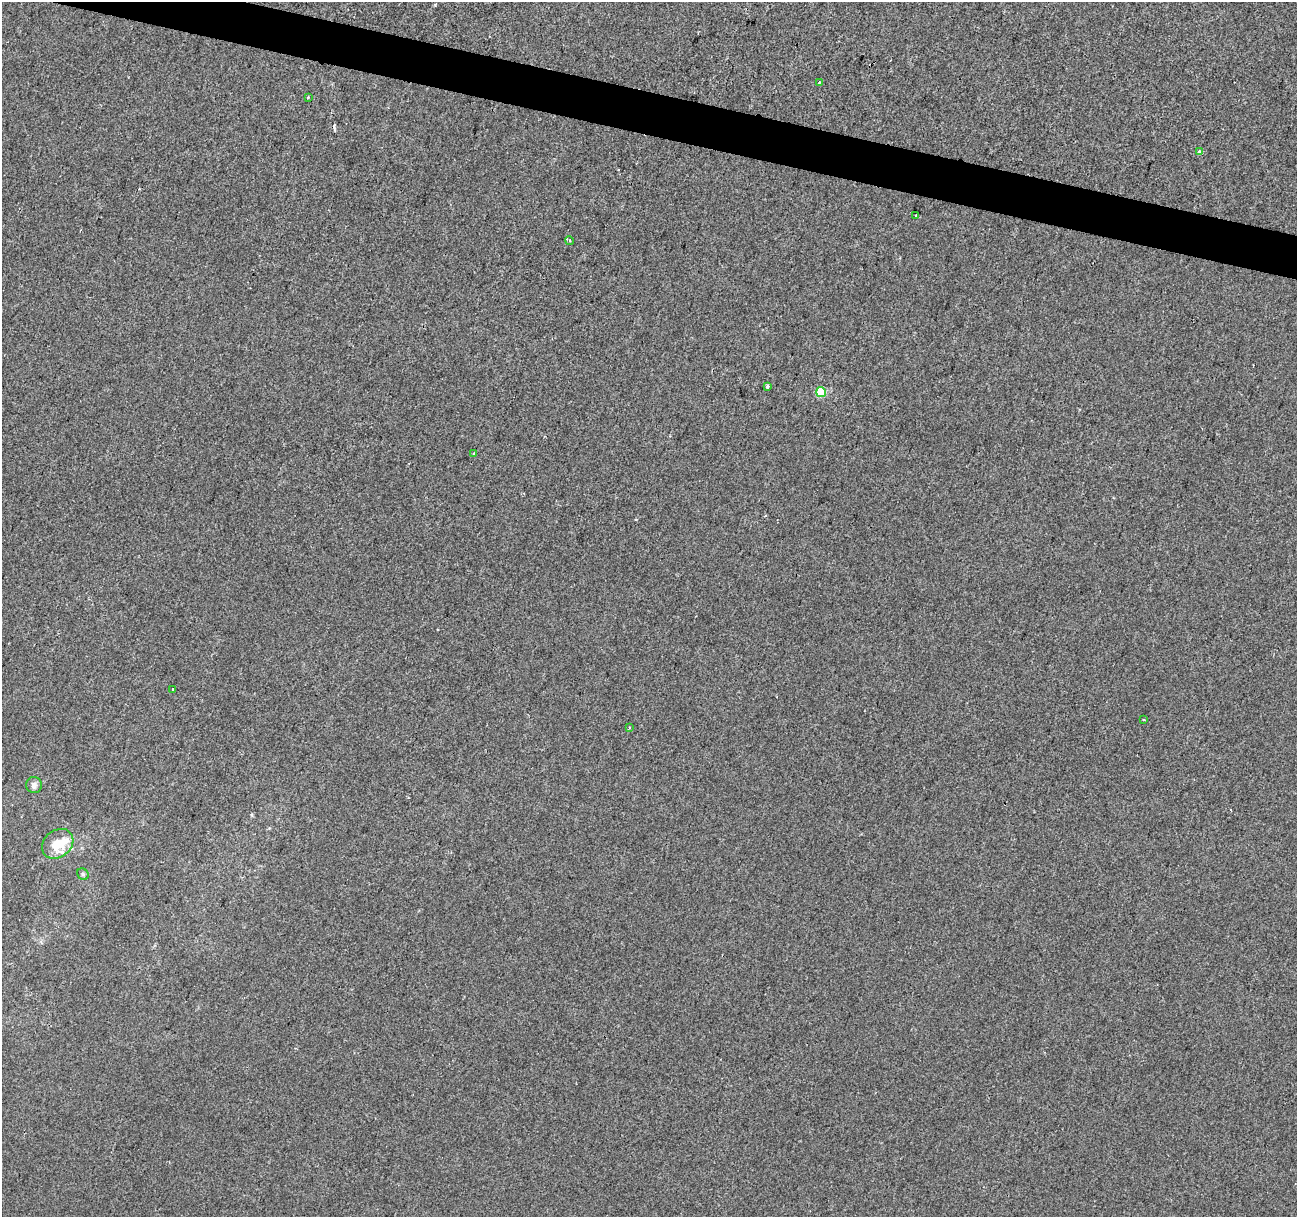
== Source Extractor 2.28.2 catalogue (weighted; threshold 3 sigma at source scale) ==
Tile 11 of 4 x 4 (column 3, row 3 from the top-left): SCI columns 2589-3883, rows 1436-2650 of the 5184 x 5363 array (HDU 1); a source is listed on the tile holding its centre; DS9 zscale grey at full resolution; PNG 1299 x 1219 px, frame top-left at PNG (2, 2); each listed source drawn as its Kron ellipse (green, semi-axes under 4 px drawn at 4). Shown black and unused: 3% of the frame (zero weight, under 2 of 3 exposures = <1% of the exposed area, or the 3 px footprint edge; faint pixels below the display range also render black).
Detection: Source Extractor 2.28.2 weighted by HDU 2 'WHT'; one run over the whole footprint, this tile lists its part. Background -2.43e-04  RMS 0.0042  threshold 0.0191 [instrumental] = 3 sigma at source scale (4.5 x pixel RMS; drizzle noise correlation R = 1.50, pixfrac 1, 0.0396/0.0396 arcsec/px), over >= 5 px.
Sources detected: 19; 3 cosmic-ray / hot-pixel residue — neither listed nor drawn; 2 inside a brighter listed object's ellipse — not listed separately; the other 14 listed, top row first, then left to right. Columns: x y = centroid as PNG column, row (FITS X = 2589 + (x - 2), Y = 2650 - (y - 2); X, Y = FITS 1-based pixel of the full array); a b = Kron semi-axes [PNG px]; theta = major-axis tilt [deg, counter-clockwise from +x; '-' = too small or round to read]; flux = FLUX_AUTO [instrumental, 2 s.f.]
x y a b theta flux
819 82 4 3 - 0.59
308 97 4 3 - 0.38
1199 152 4 3 - 2.8
916 215 3 3 - 1.4
570 241 4 3 - 0.62
767 386 3 3 - 5.9
821 392 5 5 - 18
474 453 4 4 - 0.46
173 689 3 3 - 1.5
1144 720 3 2 - 0.45
630 727 3 2 - 0.45
34 785 8 8 - 1.7
58 844 17 13 39 9.1
83 874 6 5 - 0.79